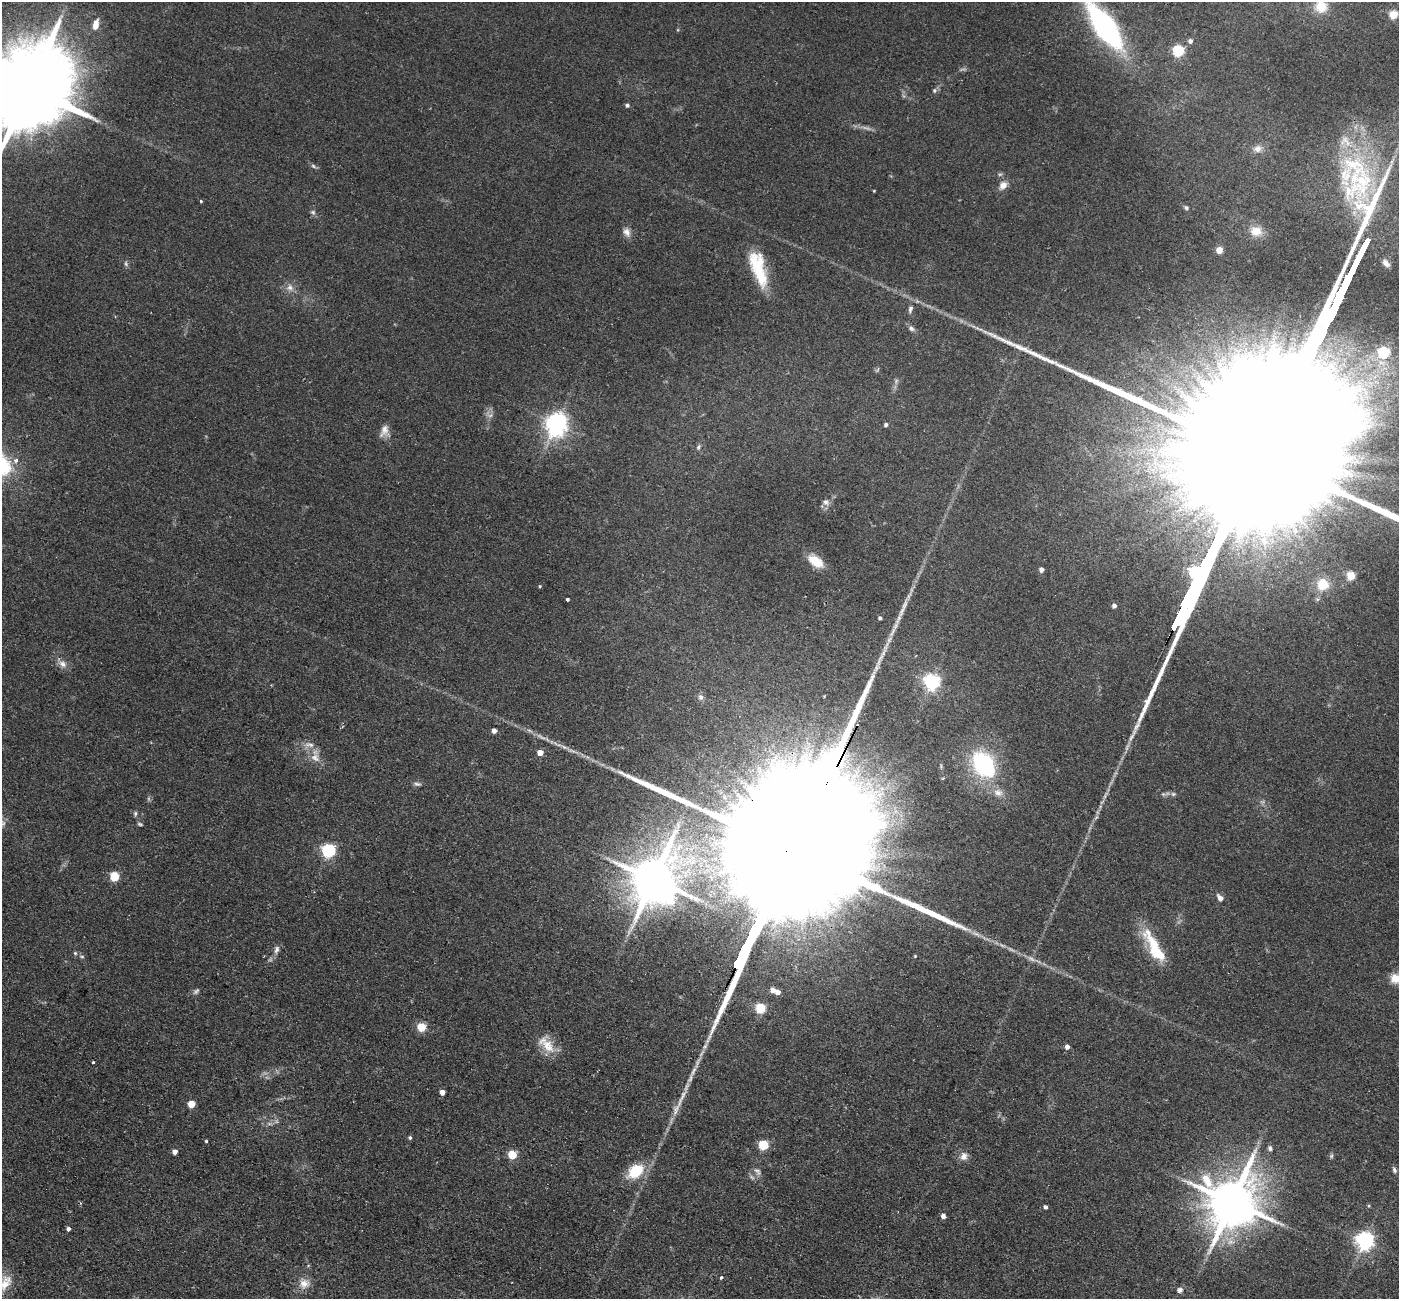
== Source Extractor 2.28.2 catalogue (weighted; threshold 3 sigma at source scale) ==
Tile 7 of 4 x 4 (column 3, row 2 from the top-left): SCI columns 2823-4219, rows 2922-4218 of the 5645 x 5710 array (HDU 1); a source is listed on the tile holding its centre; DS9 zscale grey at full resolution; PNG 1401 x 1301 px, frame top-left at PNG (2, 2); no overlay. Shown black and unused: <1% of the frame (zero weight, under 2 of 3 exposures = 3% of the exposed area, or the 3 px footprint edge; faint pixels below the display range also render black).
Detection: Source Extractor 2.28.2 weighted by HDU 2 'WHT'; one run over the whole footprint, this tile lists its part. Background 0.0602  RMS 0.0078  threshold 0.0353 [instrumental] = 3 sigma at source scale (4.5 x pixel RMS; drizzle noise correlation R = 1.50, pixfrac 1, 0.05/0.05 arcsec/px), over >= 5 px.
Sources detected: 114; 7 too faint to see at this stretch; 1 long thin detection or spike segment (spike, bleed or trail) — not listed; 4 inside a brighter listed object's ellipse — not listed separately; the other 102 listed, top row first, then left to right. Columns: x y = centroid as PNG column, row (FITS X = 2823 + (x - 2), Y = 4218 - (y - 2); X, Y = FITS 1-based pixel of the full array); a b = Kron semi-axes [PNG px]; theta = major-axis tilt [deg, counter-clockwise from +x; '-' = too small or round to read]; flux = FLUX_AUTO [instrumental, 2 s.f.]
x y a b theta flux
1321 6 17 16 - 14
1393 15 5 5 - 33
96 24 12 7 77 7.8
1105 27 42 15 -55 190
1190 41 5 5 - 2.9
1178 51 5 5 - 80
962 69 10 3 11 1.3
29 89 27 19 60 16000
934 90 6 5 - 1.4
627 105 4 4 - 2
1345 141 19 13 -34 12
1258 149 12 10 20 5.2
313 166 8 5 -37 1.7
1003 185 12 9 47 5.7
874 191 3 3 - 0.62
201 201 3 3 - 1.3
1186 208 5 5 - 1.3
313 212 7 6 - 1.8
1256 231 15 13 -9 11
627 232 12 9 -60 4.6
1363 248 16 3 64 4200
1219 250 4 4 - 16
126 263 8 5 -72 1.6
1386 263 9 6 -50 4.1
758 268 44 16 -73 37
290 287 11 9 -36 4.9
910 309 10 6 70 2.4
911 329 8 6 -32 2.3
1383 353 6 6 - 73
490 415 8 5 30 2.5
557 424 8 7 - 550
886 425 5 4 - 1.9
384 431 16 10 70 6.2
698 447 6 5 - 1.5
16 460 7 6 - 2.9
1163 466 16 7 -31 9.1
826 502 9 7 -29 3.1
816 561 17 10 -38 16
1041 570 4 4 - 3.8
1351 576 5 5 - 31
1323 584 14 14 - 15
540 586 4 4 - 0.76
567 599 3 3 - 2.6
1114 606 5 4 - 3.1
880 618 4 3 - 1.6
62 664 12 9 -30 5
932 682 6 6 - 260
701 697 8 8 - 2.9
494 731 4 4 - 4.5
541 737 19 5 -26 4.8
564 747 13 5 -24 3.6
540 753 4 4 - 8.7
315 758 15 12 -57 7.7
983 764 23 17 -56 94
417 784 10 5 -6 2.1
998 792 14 11 -21 6.8
1173 794 7 6 - 1.8
135 814 6 5 - 1.5
140 824 7 4 -16 1.2
328 851 6 6 - 140
789 860 165 25 63 190000
114 876 5 5 - 44
654 879 16 13 65 4000
1220 898 11 7 -50 3.4
1148 932 27 16 84 15
276 949 12 7 69 3.4
1156 951 18 17 - 18
75 953 5 5 - 1.2
82 956 7 3 -8 1.2
915 956 4 4 - 0.73
1395 978 11 10 - 9.6
773 990 5 5 - 5.4
196 991 10 5 41 2
760 1008 5 5 - 52
421 1027 5 5 - 36
546 1044 29 15 -49 15
1067 1047 5 5 - 3.5
93 1062 3 3 - 0.92
442 1092 4 4 - 5.4
191 1104 5 5 - 18
269 1124 8 4 -8 1.9
410 1138 5 4 - 1.4
206 1141 3 3 - 0.89
763 1145 5 5 - 50
1270 1148 6 5 - 2.2
175 1152 4 4 - 4.3
512 1155 5 5 - 33
964 1156 11 10 - 5.1
1394 1170 8 5 -69 1.9
636 1171 15 11 40 30
757 1171 13 7 -51 3.2
752 1177 9 5 -28 2
1232 1202 15 14 - 4700
1369 1206 5 3 - 0.79
1045 1207 4 4 - 2.3
943 1216 4 4 - 4.6
68 1229 5 4 - 2
1365 1241 7 6 - 340
721 1277 3 3 - 3
5 1283 29 17 53 19
304 1283 15 14 - 8.7
1180 1290 8 7 - 3.1
Overlapping masked pixels (flux is a lower limit): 1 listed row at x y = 789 860
Isophote crosses this tile's border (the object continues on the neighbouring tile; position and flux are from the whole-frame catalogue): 5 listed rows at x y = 1321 6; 1105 27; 29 89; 1395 978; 5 1283